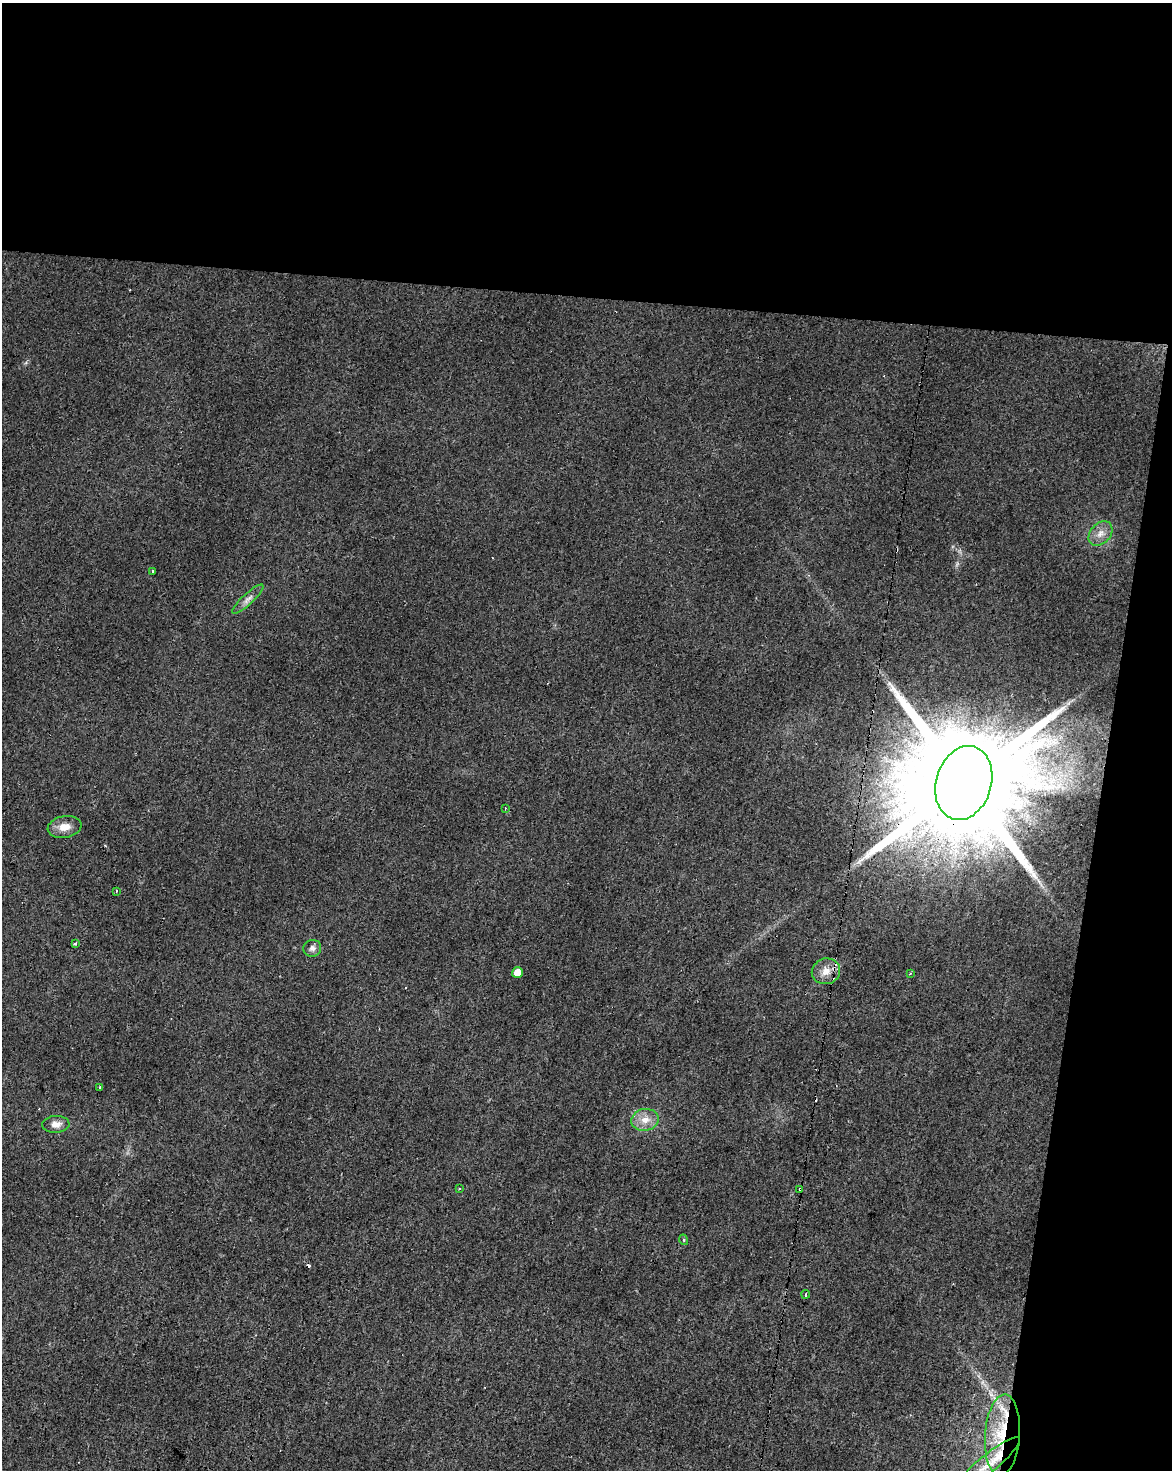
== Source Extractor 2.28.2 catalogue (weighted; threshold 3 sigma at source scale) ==
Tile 4 of 4 x 3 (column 4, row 1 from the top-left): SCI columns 3518-4687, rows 3220-4687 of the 4687 x 4912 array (HDU 1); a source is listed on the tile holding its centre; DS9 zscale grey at full resolution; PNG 1174 x 1472 px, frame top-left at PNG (2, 3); each listed source drawn as its Kron ellipse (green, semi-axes under 4 px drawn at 4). Shown black and unused: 26% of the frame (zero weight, under 2 of 3 exposures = <1% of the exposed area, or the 3 px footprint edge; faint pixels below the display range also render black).
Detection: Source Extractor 2.28.2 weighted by HDU 2 'WHT'; one run over the whole footprint, this tile lists its part. Background 0.0282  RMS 0.0063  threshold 0.0281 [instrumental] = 3 sigma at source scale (4.5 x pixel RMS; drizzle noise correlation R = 1.50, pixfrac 1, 0.0396/0.0396 arcsec/px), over >= 5 px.
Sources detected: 29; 6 cosmic-ray / hot-pixel residue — neither listed nor drawn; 2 inside a brighter listed object's ellipse — not listed separately; the other 21 listed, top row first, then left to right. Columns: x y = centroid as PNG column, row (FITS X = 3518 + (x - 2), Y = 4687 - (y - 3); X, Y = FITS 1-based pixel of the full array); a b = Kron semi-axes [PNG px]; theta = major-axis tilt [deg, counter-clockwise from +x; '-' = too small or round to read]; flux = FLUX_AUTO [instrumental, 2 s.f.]
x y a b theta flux
1100 533 14 10 49 5.3
152 571 3 3 - 2.8
248 599 20 5 43 3.6
964 783 38 27 73 26000
505 808 3 2 - 0.61
65 827 17 11 10 6.9
116 891 3 2 - 1.5
75 943 4 3 - 0.98
312 948 9 8 - 2.6
826 971 14 12 20 6.8
517 973 5 5 - 7.3
910 973 3 2 - 0.68
100 1087 3 2 - 1.3
645 1120 14 11 10 7.2
56 1124 13 8 3 4.6
459 1189 3 2 - 1.5
800 1189 3 3 - 1.1
684 1240 5 3 - 0.65
806 1294 4 3 - 1.3
1002 1435 41 17 86 36
987 1465 42 9 40 19
Overlapping masked pixels (flux is a lower limit): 3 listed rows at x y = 964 783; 800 1189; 1002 1435
Isophote crosses this tile's border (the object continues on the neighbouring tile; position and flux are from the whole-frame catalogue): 1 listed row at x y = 987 1465